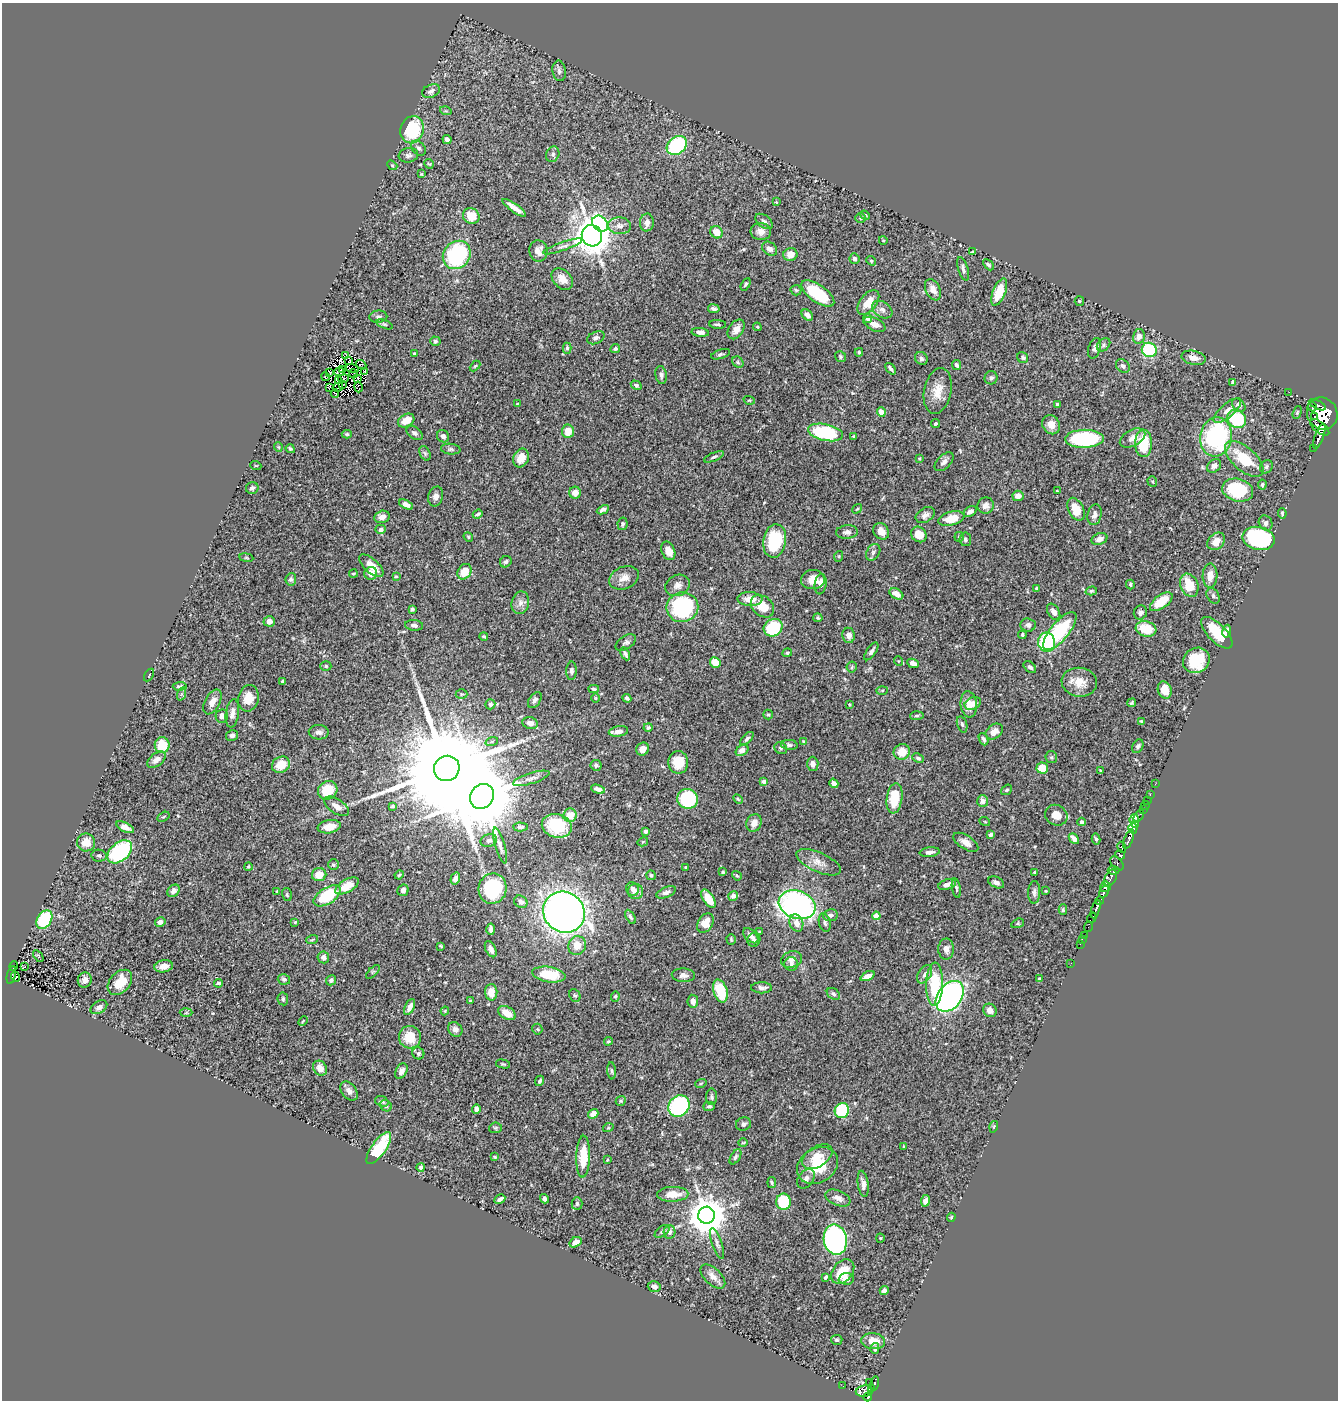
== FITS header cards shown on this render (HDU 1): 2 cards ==
NAXIS1  =                 1336
NAXIS2  =                 1398

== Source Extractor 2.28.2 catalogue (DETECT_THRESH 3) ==
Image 1336 x 1398 px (HDU 1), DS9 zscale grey, 1 PNG px = 1 image px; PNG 1340 x 1402 px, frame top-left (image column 1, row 1398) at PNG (2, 3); each listed source drawn as its Kron ellipse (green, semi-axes under 4 px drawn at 4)
Background 0.598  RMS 0.024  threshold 0.0723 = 3 sigma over >= 5 px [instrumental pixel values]
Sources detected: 500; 4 with non-positive FLUX_AUTO (blend fragments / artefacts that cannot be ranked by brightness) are neither listed nor drawn; the other 496 listed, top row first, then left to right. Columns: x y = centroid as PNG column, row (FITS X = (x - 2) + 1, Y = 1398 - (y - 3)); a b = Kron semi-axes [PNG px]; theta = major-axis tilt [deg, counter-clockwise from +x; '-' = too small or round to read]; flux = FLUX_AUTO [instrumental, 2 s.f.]
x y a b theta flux
559 71 10 6 -83 5
431 91 9 6 24 6.1
446 111 6 3 -17 2
412 130 14 11 71 91
447 140 5 4 - 4.9
677 145 11 8 39 160
419 148 8 6 -47 5
553 154 8 6 65 4.4
408 155 10 7 9 5.6
429 164 5 4 - 1.8
392 165 5 4 - 2.2
421 174 4 3 - 1.6
776 202 3 3 - 1.1
514 208 14 4 -35 13
865 215 5 4 - 1.9
471 216 8 7 - 28
860 218 5 4 - 2.1
764 221 10 6 -37 5.9
647 223 9 7 82 9.1
600 224 9 7 -48 180
619 226 11 8 -4 10
761 231 10 8 -8 10
716 232 6 6 - 22
592 236 11 10 - 3400
883 240 4 3 - 1.3
563 246 20 4 19 7.2
770 249 8 6 -36 7.8
538 251 11 9 -81 12
972 252 4 2 - 1.9
790 254 7 6 - 14
457 255 15 13 48 160
855 259 5 5 - 4.1
871 261 5 4 - 2.2
988 265 6 4 -45 3.1
963 269 12 5 -73 5.2
562 279 12 9 -46 15
746 284 7 4 61 2.5
796 290 5 5 - 2.5
933 290 11 7 -65 14
999 292 14 6 68 38
818 294 19 8 -35 87
1079 301 5 4 - 1.9
868 302 14 8 52 23
714 309 6 4 -10 4.8
882 310 11 7 -33 7.5
807 315 6 4 -44 8.1
378 317 9 6 4 4
867 318 4 4 - 8.1
384 324 8 4 -21 2.9
718 324 8 4 -2 2.9
874 324 12 6 -25 11
757 327 4 4 - 1.8
736 329 11 7 55 12
700 332 8 4 -6 7.2
1139 336 7 6 - 11
596 338 9 6 26 4.8
435 341 5 4 - 2.8
1104 345 8 5 43 3.5
567 348 5 4 - 2.9
1095 348 10 6 74 4.9
615 349 5 4 - 2.7
1149 350 7 7 - 120
859 352 4 3 - 1.9
414 353 4 4 - 1.6
721 354 10 4 17 3.2
345 355 4 2 - 1.6
840 356 6 5 - 2.7
921 358 7 6 - 5.1
1023 358 6 5 - 2.7
1194 358 12 7 -12 11
349 361 3 2 - 1.3
738 362 6 5 - 2.7
361 365 5 3 - 2.7
956 365 5 4 - 4.1
475 366 6 3 45 1.9
1123 366 8 6 -44 5.3
352 368 6 2 -18 1.5
342 369 3 2 - 0.65
891 369 6 3 -49 4.7
364 371 3 2 - 2.3
339 372 5 3 - 1.3
329 373 4 3 - 1.7
353 374 5 2 - 0.51
661 375 9 5 -81 4.8
325 377 4 2 - 3.9
358 378 3 2 - 1.7
991 378 7 6 - 3.6
344 379 5 2 - 0.31
339 380 2 2 - 3.9
1233 382 4 3 - 5.8
343 384 4 2 - 0.91
636 385 6 4 -31 3.6
329 387 4 2 - 0.77
338 387 5 2 - 1.1
358 387 5 2 - 1.7
938 391 23 13 78 27
1289 392 2 2 - 5.9
335 393 4 2 - 1.2
749 400 6 3 -17 1.3
517 404 3 2 - 1.1
1057 404 3 3 - 3
1239 405 8 5 -43 5.7
1317 405 9 2 -26 270
1312 407 5 3 - 120
1227 410 17 6 40 12
881 412 5 4 - 19
1297 412 7 4 70 2.3
1322 413 16 15 - 4400
1315 417 3 2 - 240
1237 419 10 8 -35 89
406 421 9 6 28 21
935 424 4 4 - 2.1
1051 425 10 8 -58 15
1320 427 11 5 -37 1300
568 431 7 6 - 21
825 432 17 8 -11 130
415 433 9 5 -36 4.4
347 434 5 4 - 2.5
443 436 6 6 - 5.9
1319 436 13 3 70 720
854 437 3 3 - 2.3
1216 437 20 16 81 210
1132 438 14 8 29 12
1084 439 19 9 1 190
1144 443 13 8 90 63
278 447 5 3 - 1.4
1314 448 3 2 - 5.1
290 449 5 3 - 2.3
451 449 10 5 -5 3.6
425 453 8 5 -65 3.3
714 457 11 4 22 3.4
521 458 10 7 62 17
919 459 3 2 - 1.2
1244 459 23 11 -41 61
944 462 11 6 44 7.5
256 466 5 3 - 1.4
1214 466 8 6 41 5.4
1266 467 7 6 - 4.1
1152 482 5 5 - 2.2
1262 484 5 4 - 2.8
252 488 6 6 - 4.5
1238 490 16 11 -15 91
1057 491 3 2 - 1.3
575 493 6 6 - 11
436 496 10 7 74 7.9
1018 496 5 5 - 12
406 504 7 4 -26 8.2
986 505 8 8 - 7.8
857 509 5 3 - 1.5
1076 509 12 7 -62 24
603 510 6 4 26 5.2
970 512 7 5 33 6.9
1282 513 5 3 - 2.3
478 514 5 3 - 2.8
925 515 10 7 29 7.7
1095 515 10 7 76 8.3
382 517 8 6 13 9.9
951 518 13 7 14 30
1266 523 8 6 -61 6
622 524 6 5 - 3
381 529 5 4 - 4.8
881 531 9 7 -50 12
847 532 11 7 5 6.6
919 534 8 7 - 26
468 537 5 4 - 1.9
959 537 5 4 - 1.9
1258 538 16 11 -11 200
965 539 7 6 - 4.5
1099 539 8 5 21 9
775 541 17 11 80 100
1216 541 10 7 45 17
668 551 10 6 -66 16
873 552 9 6 58 5.2
839 556 5 3 - 1.4
246 558 7 3 -9 1.7
506 562 6 5 - 3
371 566 15 7 -41 20
464 572 8 6 56 26
353 573 4 3 - 1.8
371 573 6 6 - 15
396 576 4 3 - 1.7
1210 576 12 7 88 16
624 578 15 11 22 15
291 579 6 5 - 3.6
813 580 12 9 3 17
821 584 10 6 82 11
678 585 13 10 27 9.6
1130 585 5 3 - 2.1
1189 585 12 8 -67 42
1037 588 4 3 - 2
1091 591 6 4 16 2.6
896 594 7 5 -31 10
1213 596 8 6 -59 3.9
750 599 12 7 -3 20
1161 602 13 6 37 40
520 603 11 8 79 9.3
762 606 13 10 -41 26
682 607 16 14 9 160
412 609 4 3 - 2.9
1054 612 9 5 -59 9.8
1140 613 7 6 - 5.5
818 618 4 4 - 1.9
269 621 5 5 - 14
414 625 9 5 -6 5
1028 625 7 6 - 6.4
773 628 10 8 33 91
1146 629 10 7 -16 44
1060 631 23 9 50 120
1227 631 6 3 78 5
1217 633 20 9 -45 50
849 635 7 6 - 8.1
1022 635 4 3 - 2.6
484 636 4 4 - 2
626 642 11 6 33 5.2
1047 642 10 8 -82 120
871 651 10 4 55 5.8
787 653 5 4 - 2.5
625 654 7 3 -63 3.9
1196 660 14 12 33 58
898 661 5 3 - 1.2
715 662 5 5 - 30
913 663 6 4 -25 9.6
326 666 5 5 - 2.6
852 667 6 5 - 2.8
1030 667 7 5 -41 4.7
571 671 9 5 88 5.1
149 675 7 3 58 1.1
283 681 4 4 - 4.1
1079 682 18 14 -8 26
180 686 7 3 5 2.6
594 689 5 4 - 3.1
882 690 6 4 2 1.8
1165 690 9 6 -71 20
181 694 7 4 71 2.5
462 694 6 5 - 2.3
248 698 13 10 78 21
595 698 4 3 - 1.3
627 698 4 3 - 3.7
535 700 9 5 56 6
212 702 13 7 62 13
973 703 8 6 23 7
1132 703 4 2 - 2.2
490 704 5 5 - 4.7
849 704 4 2 - 1.3
969 704 13 8 -83 18
232 713 14 6 82 9.7
768 715 5 4 - 2.1
222 716 6 6 - 9.4
917 716 7 3 4 2.8
1142 721 3 3 - 1.7
530 723 7 6 - 9.2
962 724 8 5 -74 4
648 727 4 4 - 2.4
618 731 10 5 9 11
994 731 9 7 36 14
319 732 10 7 -3 6.7
232 735 6 5 - 4.3
747 739 8 4 46 3.7
983 739 6 4 -67 4.1
492 741 6 4 19 2.4
803 741 4 3 - 1.5
162 745 8 7 - 47
789 745 8 5 -4 3.9
1138 746 7 5 63 3.4
781 748 6 5 - 3.4
643 749 7 6 - 12
742 750 7 5 35 12
902 752 8 7 - 23
1051 757 6 6 - 2.8
918 758 6 4 -27 3.4
156 760 10 6 37 10
678 762 11 10 - 31
813 764 7 5 -88 7.9
281 765 9 7 29 30
596 765 5 5 - 2.9
447 768 13 12 - 61000
1042 768 6 5 - 24
1100 770 3 2 - 1.2
531 778 19 5 17 8.1
764 781 4 4 - 7.3
834 783 5 4 - 7.5
1155 784 2 2 - 7
598 789 7 4 -16 7.4
328 790 10 9 - 49
1007 790 6 4 38 2.6
1150 794 3 2 - 14
482 796 13 11 51 21000
894 798 15 7 82 57
688 799 10 10 - 110
738 799 6 3 -45 1.9
1147 800 2 2 - 9.1
983 801 6 5 - 10
1145 805 4 2 - 9.1
337 806 14 7 -34 13
392 806 4 3 - 1.8
1143 810 2 2 - 9.1
570 815 7 6 - 26
1056 815 11 10 - 18
1139 816 7 2 56 16
163 817 6 4 31 2.2
1134 819 5 3 - 15
985 822 5 3 - 1.4
1082 822 4 4 - 4.8
754 823 9 7 66 11
1136 824 4 3 - 270
557 826 15 11 -14 75
125 827 10 4 -27 10
329 827 11 6 9 24
520 827 7 4 -2 4.1
1133 828 5 4 - 860
646 831 4 4 - 3.5
991 835 4 4 - 5
1074 839 6 4 -49 9.5
1096 839 5 4 - 3
1129 839 10 4 69 410
489 840 8 6 16 5.9
86 842 9 9 - 21
643 842 5 4 - 1.8
966 842 14 7 -33 12
500 846 18 5 -74 7.4
1122 847 6 4 -65 220
120 852 14 9 40 160
930 852 10 5 7 7.6
1120 855 5 4 - 210
99 856 7 6 - 3.4
819 862 24 9 -24 17
1117 863 8 5 -48 110
333 865 5 5 - 2.8
248 867 4 3 - 2.4
686 867 3 3 - 2.3
1114 870 6 4 -3 210
723 872 3 3 - 2.1
1034 872 3 2 - 1.4
319 875 7 6 - 28
399 875 5 3 - 2
651 875 5 4 - 2.5
737 876 5 3 - 2.2
1110 878 9 5 63 350
455 879 6 4 73 9.1
996 882 8 5 -25 5.9
947 884 9 5 19 8.7
347 886 13 6 29 27
1105 887 5 5 - 770
956 888 10 4 -78 3.2
492 889 15 14 - 120
632 889 7 6 - 8.4
403 890 6 5 - 6.8
174 891 7 5 45 6.1
277 891 4 3 - 1.5
635 891 8 7 - 7.6
1046 891 3 2 - 1.6
666 892 10 5 22 6.4
1034 892 11 6 88 5.8
1104 892 6 3 56 440
287 895 6 4 -74 2.4
327 896 15 8 32 79
733 896 5 4 - 5
708 899 10 5 -56 25
1099 901 4 3 - 280
521 902 7 6 - 7
797 905 19 14 -18 520
1096 909 9 3 71 840
1063 910 5 4 - 2.6
564 912 21 20 - 1100
830 915 7 6 - 6
876 916 4 4 - 24
630 917 8 4 -60 3.3
1092 918 5 3 - 52
44 920 10 7 59 97
160 922 5 4 - 8.8
295 922 4 4 - 1.8
825 922 9 6 -76 5
705 923 10 7 58 26
796 923 9 6 -70 11
1018 923 6 4 18 2.4
1088 926 5 2 - 34
491 929 5 3 - 4.2
760 931 4 2 - 1.3
1084 935 2 2 - 6.4
751 936 9 5 -45 7.4
731 939 5 4 - 1.9
1082 939 3 2 - 13
312 940 6 3 19 1.8
754 940 7 6 - 5.3
1080 944 2 2 - 2.6
577 945 9 8 - 21
441 946 4 3 - 1.8
491 949 9 5 -62 7.9
946 949 10 8 90 9
38 956 6 3 -54 1.9
323 957 6 5 - 6
792 959 10 8 15 8.4
1071 963 2 2 - 4
791 964 7 6 - 4.5
14 966 4 3 - 17
164 966 9 6 10 11
25 967 3 2 - 2.3
373 972 9 3 45 2.1
549 974 16 8 -9 65
925 974 10 6 59 5.9
11 975 9 3 76 59
683 975 11 7 -3 8.6
15 976 5 3 - 8.6
868 976 7 4 25 12
284 979 6 5 - 3.7
1039 979 4 3 - 2.7
85 980 7 7 - 10
331 980 5 5 - 3.4
120 982 14 10 48 34
218 983 4 3 - 3.1
935 984 21 8 89 79
762 988 10 5 -1 6.9
720 991 12 7 -71 53
491 992 8 6 -88 20
833 994 7 5 -37 4
575 995 7 5 -65 3.1
615 996 5 4 - 2.2
950 996 17 12 53 470
283 999 6 5 - 3.1
471 1001 3 3 - 2.3
693 1001 6 5 - 11
99 1007 9 6 31 6.6
410 1007 8 4 65 9.6
990 1010 7 6 - 9.4
445 1011 4 3 - 1.7
186 1012 6 4 2 2.3
507 1013 9 6 -32 22
303 1021 5 3 - 1.7
455 1029 8 6 -46 6.7
537 1029 5 5 - 2.1
410 1037 11 11 - 33
608 1041 4 3 - 1.7
418 1053 6 5 - 3.2
503 1064 7 4 -13 2.1
320 1068 8 6 -53 14
401 1071 8 5 62 9.5
612 1071 8 3 -85 2.5
540 1081 5 4 - 3.2
701 1083 6 3 19 1.7
349 1091 11 7 -52 8.9
712 1097 8 5 -89 3.9
382 1101 7 5 -19 3.7
621 1101 5 4 - 2.2
386 1106 6 5 - 4.2
679 1106 11 10 - 170
709 1106 6 4 1 3.1
476 1109 5 4 - 6.5
842 1111 7 7 - 82
593 1114 5 4 - 11
743 1124 8 6 22 4.6
994 1127 6 3 72 1.8
495 1128 6 5 - 2.4
608 1128 5 3 - 1.6
743 1143 5 3 - 1.4
904 1147 3 2 - 1.5
379 1148 19 7 55 74
495 1157 3 3 - 1.4
583 1157 21 7 88 43
735 1157 8 4 58 3.1
817 1157 17 10 33 25
607 1160 4 3 - 1.5
818 1166 22 17 32 57
421 1167 4 4 - 3.8
806 1179 11 7 53 7.5
772 1183 5 3 - 2.2
863 1184 13 5 -82 8.9
673 1194 15 7 1 23
838 1198 13 7 -21 11
500 1199 6 3 28 4.9
545 1199 5 4 - 5
925 1201 6 4 80 9.5
783 1202 8 7 - 80
577 1204 6 5 - 2.9
706 1215 8 8 - 4600
951 1217 4 3 - 1.9
662 1231 8 5 36 3.5
670 1232 6 6 - 7.9
880 1238 4 4 - 1.5
835 1240 15 11 -78 480
575 1242 6 4 33 11
717 1244 16 5 -71 5.7
843 1272 14 9 50 37
713 1276 15 8 -43 13
826 1277 4 3 - 2.7
846 1279 8 5 2 8.9
654 1286 6 5 - 6.7
884 1290 5 4 - 5.2
837 1340 5 5 - 2.8
873 1341 12 8 -6 22
875 1348 5 4 - 3.7
870 1382 2 2 - 6.1
874 1384 7 3 76 120
843 1386 2 2 - 1.7
871 1388 4 3 - 130
864 1391 8 5 10 200
868 1397 4 3 - 170
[4 non-positive-flux detections neither listed nor drawn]